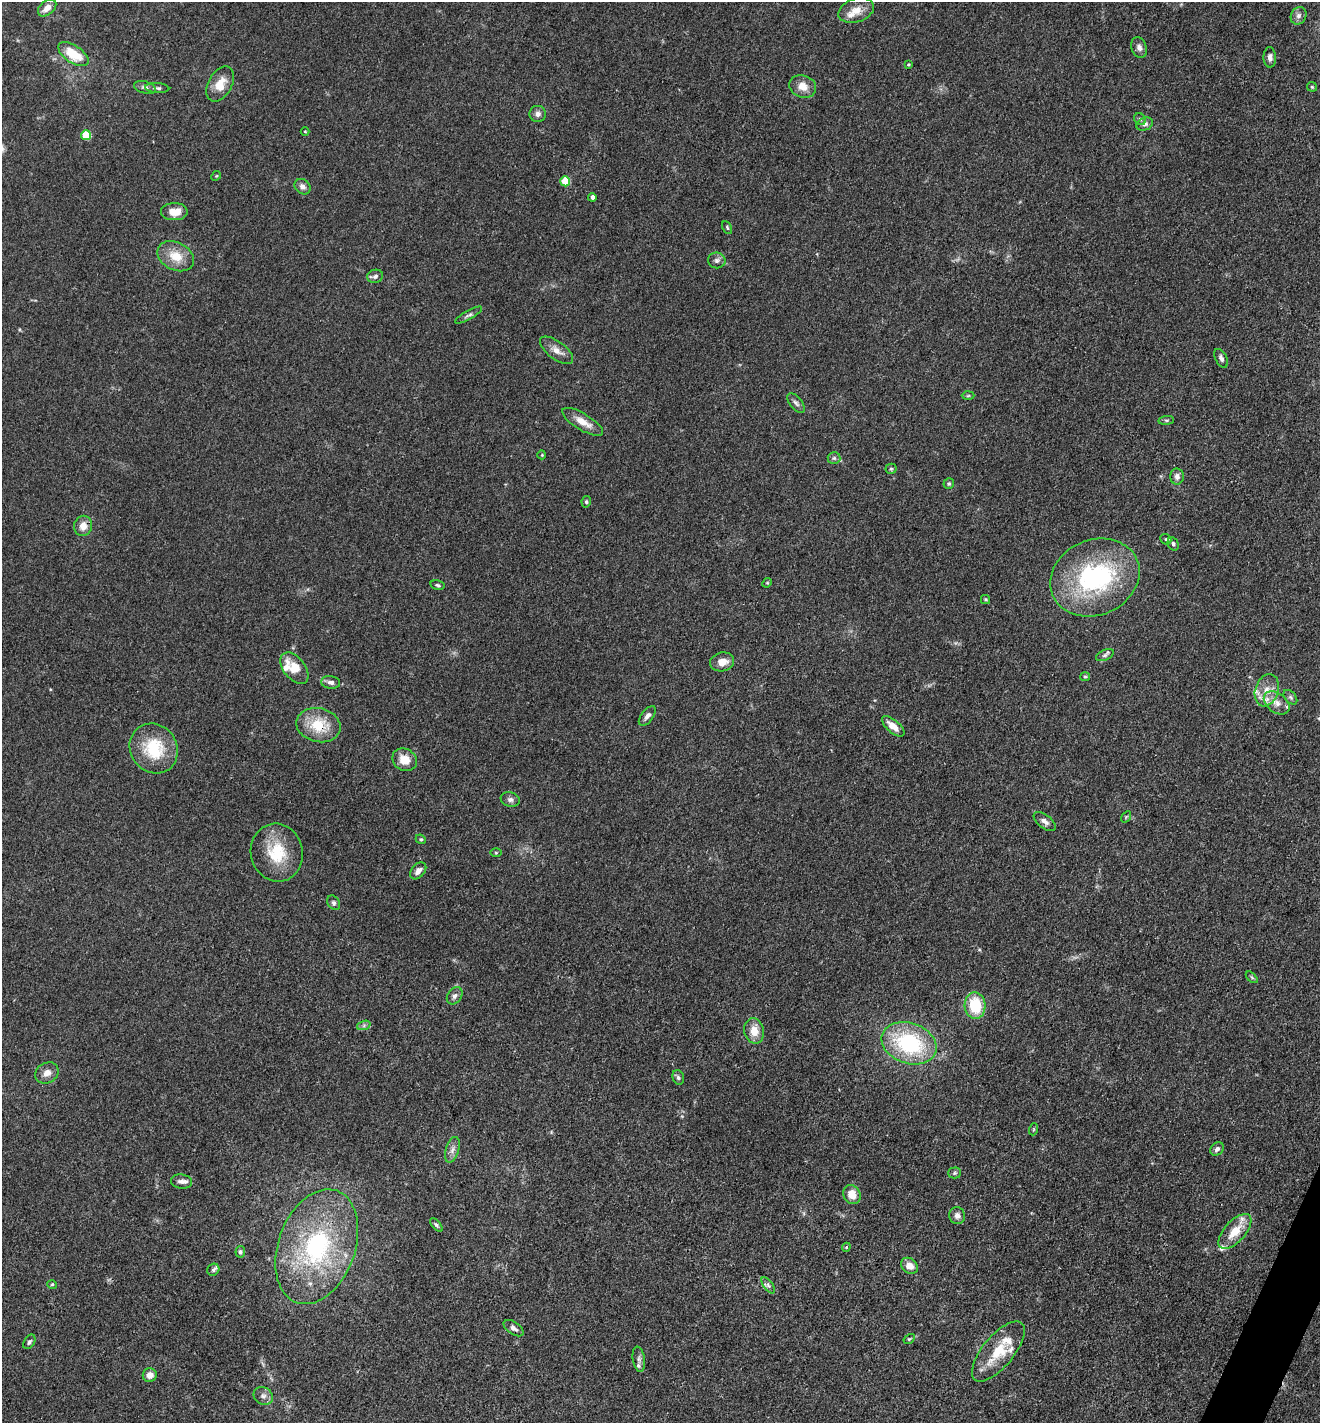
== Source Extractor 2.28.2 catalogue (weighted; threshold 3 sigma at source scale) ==
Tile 6 of 4 x 4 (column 2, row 2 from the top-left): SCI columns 1598-2915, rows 2844-4264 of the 5695 x 5686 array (HDU 1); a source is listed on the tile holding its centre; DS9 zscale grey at full resolution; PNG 1322 x 1425 px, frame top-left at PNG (2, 2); each listed source drawn as its Kron ellipse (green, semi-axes under 4 px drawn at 4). Shown black and unused: <1% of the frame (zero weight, under 3 of 4 exposures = <1% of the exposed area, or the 3 px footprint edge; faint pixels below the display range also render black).
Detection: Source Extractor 2.28.2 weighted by HDU 2 'WHT'; one run over the whole footprint, this tile lists its part. Background 0.0839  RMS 0.0064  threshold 0.0286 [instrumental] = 3 sigma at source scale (4.5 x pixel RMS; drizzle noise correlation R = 1.50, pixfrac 1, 0.05/0.05 arcsec/px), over >= 5 px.
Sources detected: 110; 12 inside a brighter listed object's ellipse — not listed separately; the other 98 listed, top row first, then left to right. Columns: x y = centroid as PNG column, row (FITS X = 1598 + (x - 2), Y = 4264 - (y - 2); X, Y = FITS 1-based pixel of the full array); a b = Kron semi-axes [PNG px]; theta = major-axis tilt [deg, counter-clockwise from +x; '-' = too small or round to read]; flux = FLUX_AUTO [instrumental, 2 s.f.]
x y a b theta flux
47 8 10 6 41 5.2
856 10 18 11 18 8.4
1299 16 9 7 61 2.6
1139 47 11 7 -71 2.8
73 54 17 8 -34 18
1270 57 10 6 -89 2.7
908 65 4 3 - 0.68
220 84 19 11 61 10
803 86 14 11 -19 6.8
145 87 11 6 -16 2
1312 87 5 4 - 0.83
157 88 12 5 -3 1.8
538 114 8 8 - 2.9
1140 119 6 5 - 1.1
1145 124 9 6 21 2.1
305 131 4 3 - 0.51
86 135 5 5 - 27
216 176 5 4 - 0.66
565 181 5 5 - 21
303 187 8 7 - 2.9
592 197 4 4 - 2.1
174 212 13 8 0 7.3
727 228 7 4 -64 0.91
176 256 19 13 -27 13
717 260 9 8 - 2.3
375 276 8 6 18 1.9
469 315 15 4 29 1.9
557 350 20 8 -37 5.5
1221 358 10 5 -63 2.5
968 396 6 4 2 0.88
796 403 11 6 -51 2.1
1166 420 8 4 7 1
583 422 23 8 -31 7.5
542 455 4 4 - 0.68
834 458 6 6 - 1.4
891 469 5 5 - 0.96
1177 476 8 7 - 2.7
949 484 5 5 - 1.1
586 502 6 4 79 0.91
83 526 10 9 - 5.7
1166 539 6 5 - 1
1173 544 7 5 -64 1.7
1095 577 46 37 23 94
767 583 5 4 - 0.69
437 585 7 4 -12 1.1
985 599 4 4 - 0.84
1105 655 9 5 24 1.7
722 662 12 9 11 6.8
294 668 18 11 -52 12
1085 677 5 4 - 0.88
331 682 9 6 -7 2.5
1267 690 16 11 72 8.7
1290 697 8 5 -49 1.5
1277 703 14 9 -38 5.8
647 716 11 6 52 2.7
318 725 22 17 -13 20
893 726 14 6 -41 7
154 748 26 23 -53 30
405 760 13 10 -32 8.4
510 799 10 7 -11 2.4
1126 817 6 4 56 0.8
1045 822 13 6 -38 3
421 839 5 4 - 0.9
277 853 29 26 -77 25
496 853 5 3 - 0.67
418 871 10 6 48 3.7
334 903 8 6 -57 1.5
1252 977 7 4 -44 0.99
455 996 9 7 54 2.4
975 1006 13 10 -84 25
364 1025 7 4 19 1.4
754 1031 13 10 -76 8.4
909 1043 28 20 -19 62
47 1073 12 10 31 4.8
678 1077 7 5 -73 1.4
1034 1129 6 4 71 0.75
1217 1149 7 6 - 2.3
452 1150 13 6 73 3.4
954 1173 6 5 - 1.1
181 1181 10 7 -7 2.7
852 1194 10 8 -63 8.6
957 1216 8 8 - 3.2
436 1225 8 4 -47 1.3
1235 1231 21 10 48 13
317 1247 59 38 70 100
846 1247 4 4 - 0.81
240 1252 6 5 - 1.2
909 1266 9 7 -37 4.9
213 1270 6 5 - 1.3
52 1284 5 3 - 0.62
768 1285 9 4 -54 1.8
514 1328 11 6 -35 2.9
909 1339 6 4 32 0.94
29 1342 8 5 57 1.4
998 1351 37 15 50 22
639 1359 13 6 -81 2.7
150 1375 7 7 - 4.4
263 1396 10 8 -32 2.9
Overlapping masked pixels (flux is a lower limit): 2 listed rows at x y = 83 526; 318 725